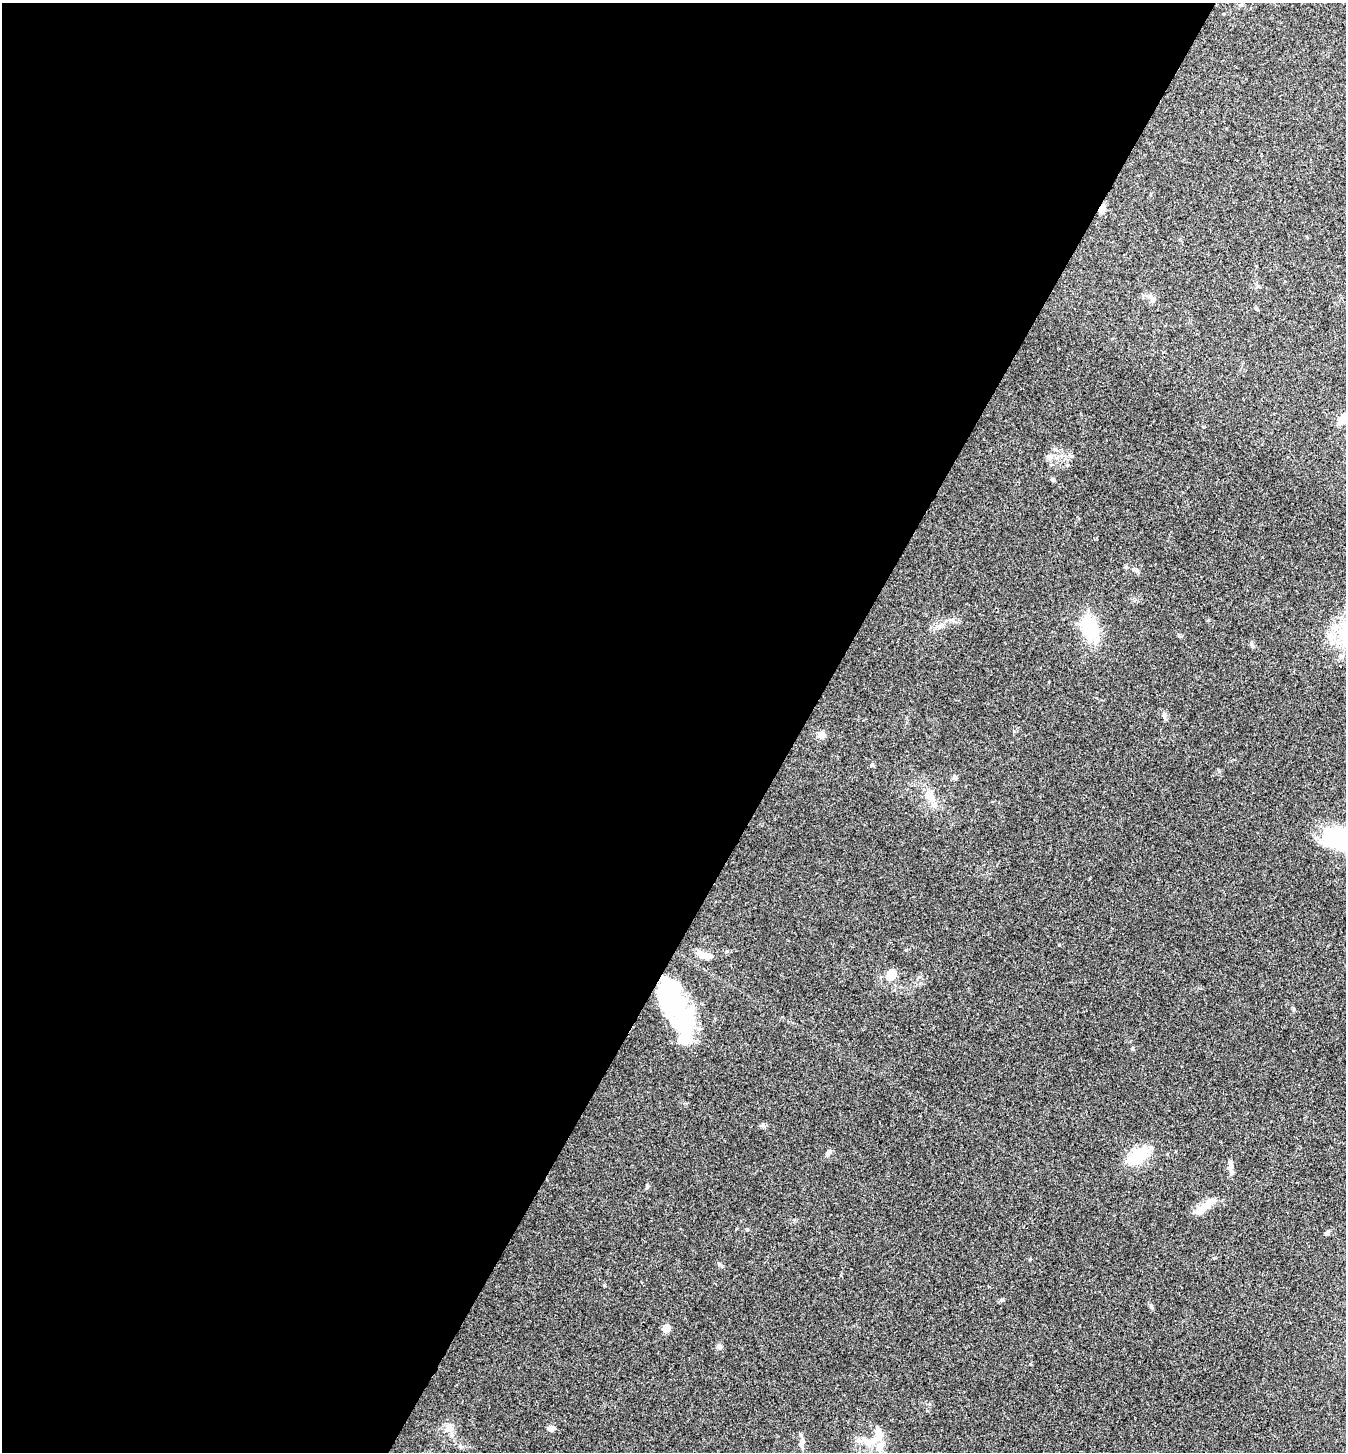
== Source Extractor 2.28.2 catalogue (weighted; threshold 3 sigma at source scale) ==
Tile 5 of 4 x 4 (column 1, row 2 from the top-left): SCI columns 148-1491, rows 2902-4351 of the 5811 x 5804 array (HDU 1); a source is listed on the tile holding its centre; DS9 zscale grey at full resolution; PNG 1348 x 1454 px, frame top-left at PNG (2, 3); no overlay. Shown black and unused: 60% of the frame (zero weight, under 3 of 4 exposures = <1% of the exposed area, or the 3 px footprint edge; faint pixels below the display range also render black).
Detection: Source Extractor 2.28.2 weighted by HDU 2 'WHT'; one run over the whole footprint, this tile lists its part. Background 0.0798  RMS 0.0056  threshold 0.0251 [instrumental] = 3 sigma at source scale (4.5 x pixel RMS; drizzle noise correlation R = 1.50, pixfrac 1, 0.05/0.05 arcsec/px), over >= 5 px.
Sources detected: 40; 4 inside a brighter object's white glare — not listed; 4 inside a brighter listed object's ellipse — not listed separately; the other 32 listed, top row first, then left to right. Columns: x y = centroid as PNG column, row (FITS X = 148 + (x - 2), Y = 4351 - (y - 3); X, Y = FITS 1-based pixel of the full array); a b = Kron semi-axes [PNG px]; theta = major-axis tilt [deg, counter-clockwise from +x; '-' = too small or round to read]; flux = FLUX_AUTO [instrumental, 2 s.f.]
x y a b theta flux
1102 209 9 7 70 3.2
1153 298 9 7 84 2
1342 419 17 8 47 4.6
1050 456 8 7 - 2.1
1053 480 6 5 - 0.81
940 626 11 7 30 3.1
1090 628 35 19 -75 22
1252 645 8 4 -64 1.1
1165 716 9 4 -82 1.2
821 735 8 8 - 2.9
872 765 6 5 - 0.98
955 777 6 5 - 1.1
930 796 19 10 -54 6.6
1333 839 37 24 -34 38
703 955 17 8 -34 4.7
892 974 10 10 - 6.9
676 1005 43 31 -53 49
828 1152 9 6 58 1.5
1138 1156 22 14 25 20
1230 1164 17 5 -83 2.5
1206 1206 19 9 32 7.3
747 1229 6 3 18 0.57
1327 1233 6 5 - 0.88
719 1264 7 4 -45 0.88
1002 1300 6 4 21 0.96
1151 1306 8 5 -63 1
666 1329 9 7 72 4
719 1346 7 6 - 1.4
449 1427 10 8 -53 3.2
551 1428 9 6 13 2.2
802 1441 11 7 59 2.6
870 1441 33 11 16 10
Overlapping masked pixels (flux is a lower limit): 1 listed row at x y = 1102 209
Isophote crosses this tile's border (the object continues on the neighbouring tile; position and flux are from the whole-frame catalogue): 2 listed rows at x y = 1342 419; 1333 839
Unlisted compact peaks at least as high as the median listed source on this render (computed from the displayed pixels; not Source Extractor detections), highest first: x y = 1059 945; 647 1186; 1030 1259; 1132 1049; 1030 1364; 1294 1009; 1214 1258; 763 1125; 1067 465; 906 950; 1208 620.